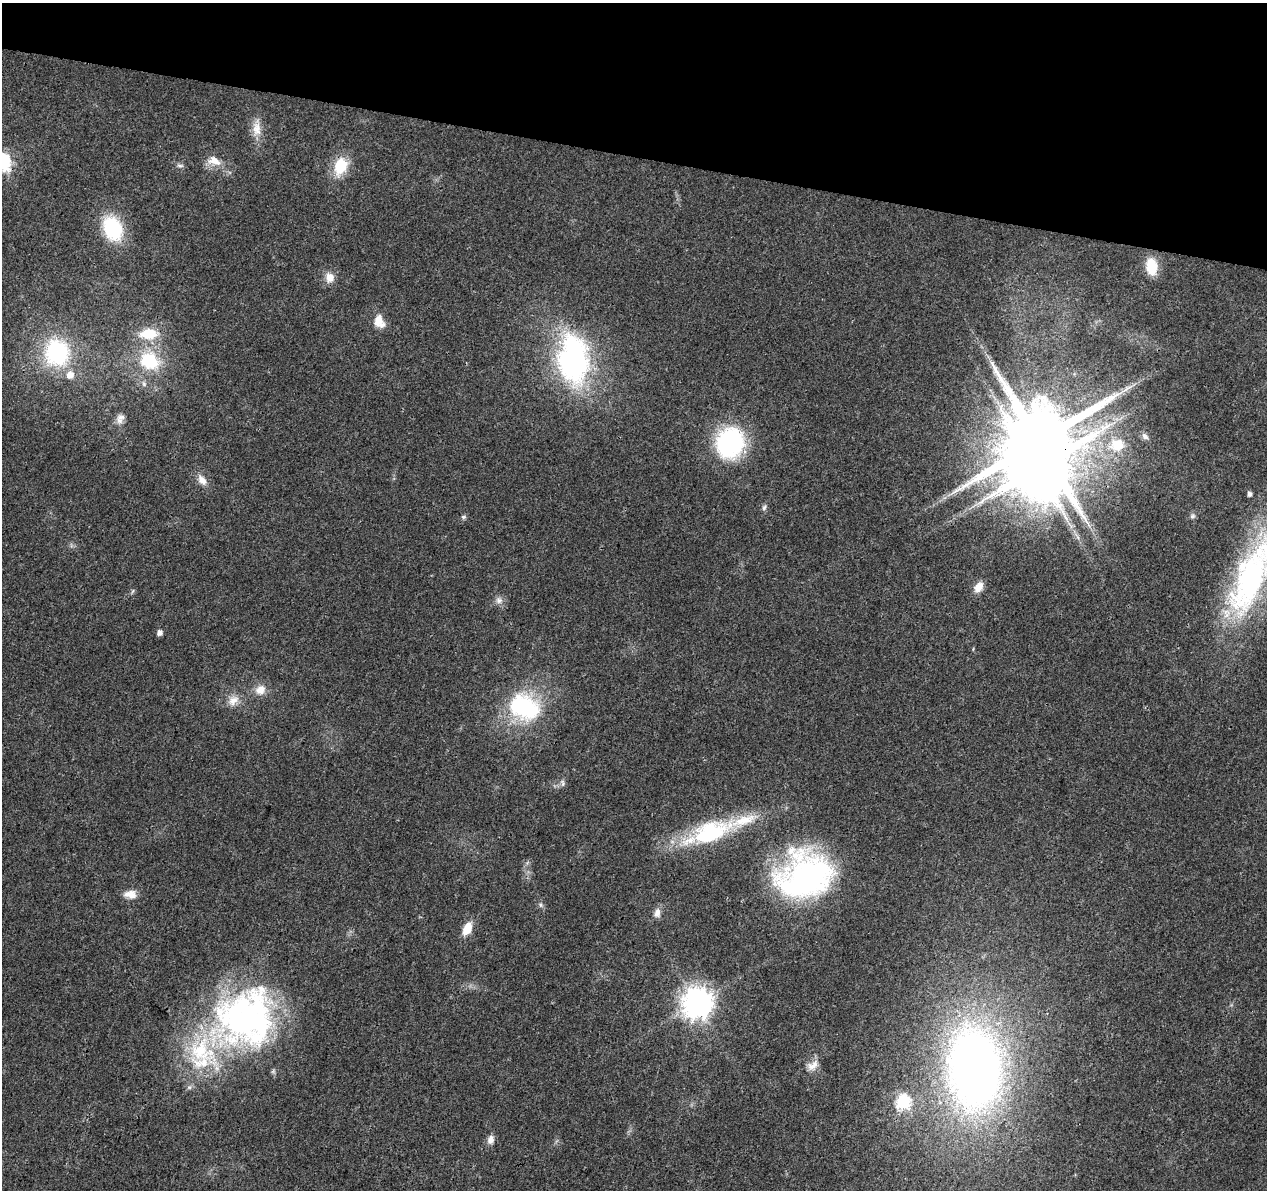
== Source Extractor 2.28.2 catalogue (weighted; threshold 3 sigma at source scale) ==
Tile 2 of 4 x 4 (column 2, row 1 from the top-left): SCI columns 1266-2530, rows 3791-4978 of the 5076 x 5262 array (HDU 1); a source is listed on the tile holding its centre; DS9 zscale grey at full resolution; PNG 1269 x 1192 px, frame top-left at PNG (2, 3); no overlay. Shown black and unused: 13% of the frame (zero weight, under 3 of 4 exposures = <1% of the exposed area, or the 3 px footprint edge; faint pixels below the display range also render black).
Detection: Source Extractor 2.28.2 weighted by HDU 2 'WHT'; one run over the whole footprint, this tile lists its part. Background 0.0223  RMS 0.003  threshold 0.0135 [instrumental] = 3 sigma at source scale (4.5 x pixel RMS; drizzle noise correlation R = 1.50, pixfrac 1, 0.0396/0.0396 arcsec/px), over >= 5 px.
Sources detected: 50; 2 inside a brighter object's white glare — not listed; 4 inside a brighter listed object's ellipse — not listed separately; the other 44 listed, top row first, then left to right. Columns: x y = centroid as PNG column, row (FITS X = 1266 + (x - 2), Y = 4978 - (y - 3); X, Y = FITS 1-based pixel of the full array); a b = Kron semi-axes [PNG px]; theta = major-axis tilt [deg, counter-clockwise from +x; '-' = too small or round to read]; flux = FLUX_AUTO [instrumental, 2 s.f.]
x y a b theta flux
256 129 21 12 -88 4.2
214 161 18 11 -17 4
180 166 10 5 0 0.78
340 166 18 13 69 11
112 228 25 18 -68 21
1152 266 17 11 -83 8.4
329 277 12 11 - 2.9
379 321 17 12 -65 3.9
148 334 20 12 3 8.6
57 352 29 26 -73 31
573 360 51 31 -85 72
149 361 26 21 -27 16
144 384 8 6 -74 0.93
121 417 15 9 18 1.9
1145 436 10 7 -46 1.2
1038 441 22 18 24 4300
730 443 33 29 66 37
1117 445 20 17 0 9.2
202 480 16 9 -54 2.7
1249 494 5 5 - 1.1
764 507 9 6 68 0.82
1193 516 8 6 49 0.8
463 517 7 5 0 0.62
1253 575 113 36 64 77
978 587 13 9 57 3
133 591 6 4 70 0.45
499 600 10 10 - 1.7
160 633 5 5 - 1.7
260 690 12 11 - 3.5
233 701 16 12 38 3.3
524 707 31 25 -27 36
563 783 11 6 -71 0.93
711 832 60 23 20 35
804 876 57 46 17 80
130 894 17 11 0 3.1
540 905 7 6 - 0.78
657 913 12 8 80 1.8
467 928 13 8 65 5.6
697 1003 10 9 - 470
247 1016 91 67 35 100
812 1065 19 11 38 2.9
974 1068 62 39 -85 270
903 1102 7 6 - 49
491 1140 12 8 75 1.8
Overlapping masked pixels (flux is a lower limit): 1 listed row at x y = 1038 441
Isophote crosses this tile's border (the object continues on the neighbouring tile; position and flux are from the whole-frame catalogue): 1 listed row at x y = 1253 575